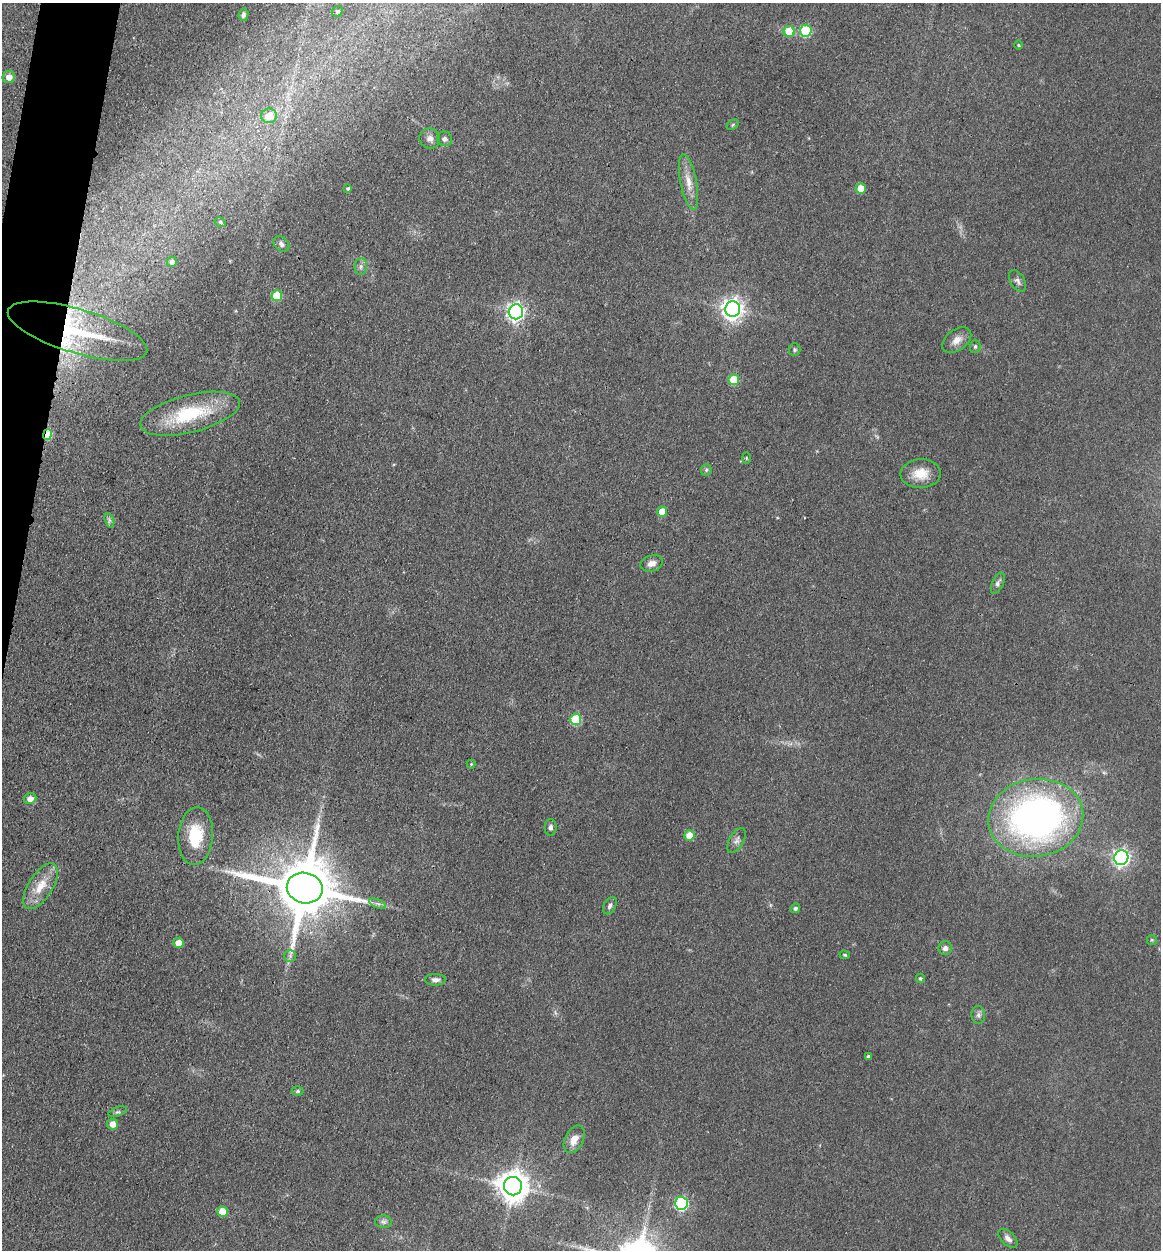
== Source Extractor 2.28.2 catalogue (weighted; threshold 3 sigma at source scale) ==
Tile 11 of 4 x 4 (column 3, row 3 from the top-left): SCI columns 2577-3735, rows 1268-2515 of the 5198 x 5223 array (HDU 1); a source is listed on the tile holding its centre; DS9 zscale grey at full resolution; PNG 1163 x 1252 px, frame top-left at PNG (2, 3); each listed source drawn as its Kron ellipse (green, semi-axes under 4 px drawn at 4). Shown black and unused: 3% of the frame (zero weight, under 3 of 4 exposures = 3% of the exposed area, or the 3 px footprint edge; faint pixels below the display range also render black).
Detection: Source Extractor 2.28.2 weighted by HDU 2 'WHT'; one run over the whole footprint, this tile lists its part. Background 0.0721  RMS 0.0069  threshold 0.0309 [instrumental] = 3 sigma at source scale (4.5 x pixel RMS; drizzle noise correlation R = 1.50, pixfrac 1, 0.05/0.05 arcsec/px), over >= 5 px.
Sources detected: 68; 1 inside a brighter listed object's ellipse — not listed separately; the other 67 listed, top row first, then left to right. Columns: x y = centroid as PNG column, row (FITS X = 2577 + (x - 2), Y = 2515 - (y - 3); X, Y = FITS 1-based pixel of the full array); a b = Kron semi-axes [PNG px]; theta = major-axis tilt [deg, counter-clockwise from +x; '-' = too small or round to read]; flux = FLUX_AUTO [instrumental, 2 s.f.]
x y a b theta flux
337 11 6 5 - 1.4
243 15 6 5 - 1.8
789 31 5 5 - 20
806 31 6 6 - 44
1019 45 5 3 - 0.65
9 77 6 6 - 5.2
269 116 8 7 - 11
733 125 6 4 31 1
430 139 10 10 - 3.9
445 139 7 7 - 2.2
688 182 28 8 -79 9
348 188 4 4 - 1.2
861 188 5 5 - 14
220 222 6 4 -31 1.1
281 244 9 6 -44 2.2
172 262 5 5 - 3.2
361 266 8 6 89 2.2
1017 281 12 7 -60 2.5
277 296 5 5 - 26
733 309 8 7 - 460
516 312 7 7 - 260
78 331 72 22 -17 57
957 340 16 10 37 6.1
975 346 7 5 89 1.4
795 350 6 6 - 1.3
734 380 5 5 - 27
190 414 51 19 14 44
47 435 5 4 - 32
746 458 6 4 -88 0.76
706 470 6 5 - 1.2
921 474 20 14 2 13
662 512 5 5 - 12
109 520 7 4 -72 1.7
652 563 11 8 18 4.2
998 583 11 5 66 2.3
576 719 5 5 - 34
471 764 4 4 - 0.73
30 799 6 5 - 4.3
1036 818 48 39 9 280
551 827 8 6 -89 2.2
689 835 5 5 - 11
196 836 29 17 85 29
737 840 13 7 60 2.9
1121 858 7 7 - 240
40 886 26 12 58 14
305 888 18 15 -11 5800
378 904 9 4 -19 1.9
610 906 9 6 61 2.2
795 908 5 4 - 1.6
1152 940 5 5 - 0.81
179 943 5 5 - 7.2
945 948 7 6 - 2.9
845 955 5 4 - 1.1
290 956 6 5 - 1.7
920 978 4 4 - 1
435 980 10 6 1 3.2
978 1015 9 7 -85 2.2
868 1057 4 3 - 2
298 1091 6 5 - 1.1
118 1112 9 4 20 1.6
113 1124 5 5 - 6.4
574 1139 15 9 63 7.7
513 1186 9 9 - 1100
681 1203 6 6 - 81
222 1211 5 5 - 9.9
383 1222 8 6 -2 2.2
1008 1238 11 6 -44 3.2
Overlapping masked pixels (flux is a lower limit): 4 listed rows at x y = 78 331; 47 435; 1036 818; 305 888